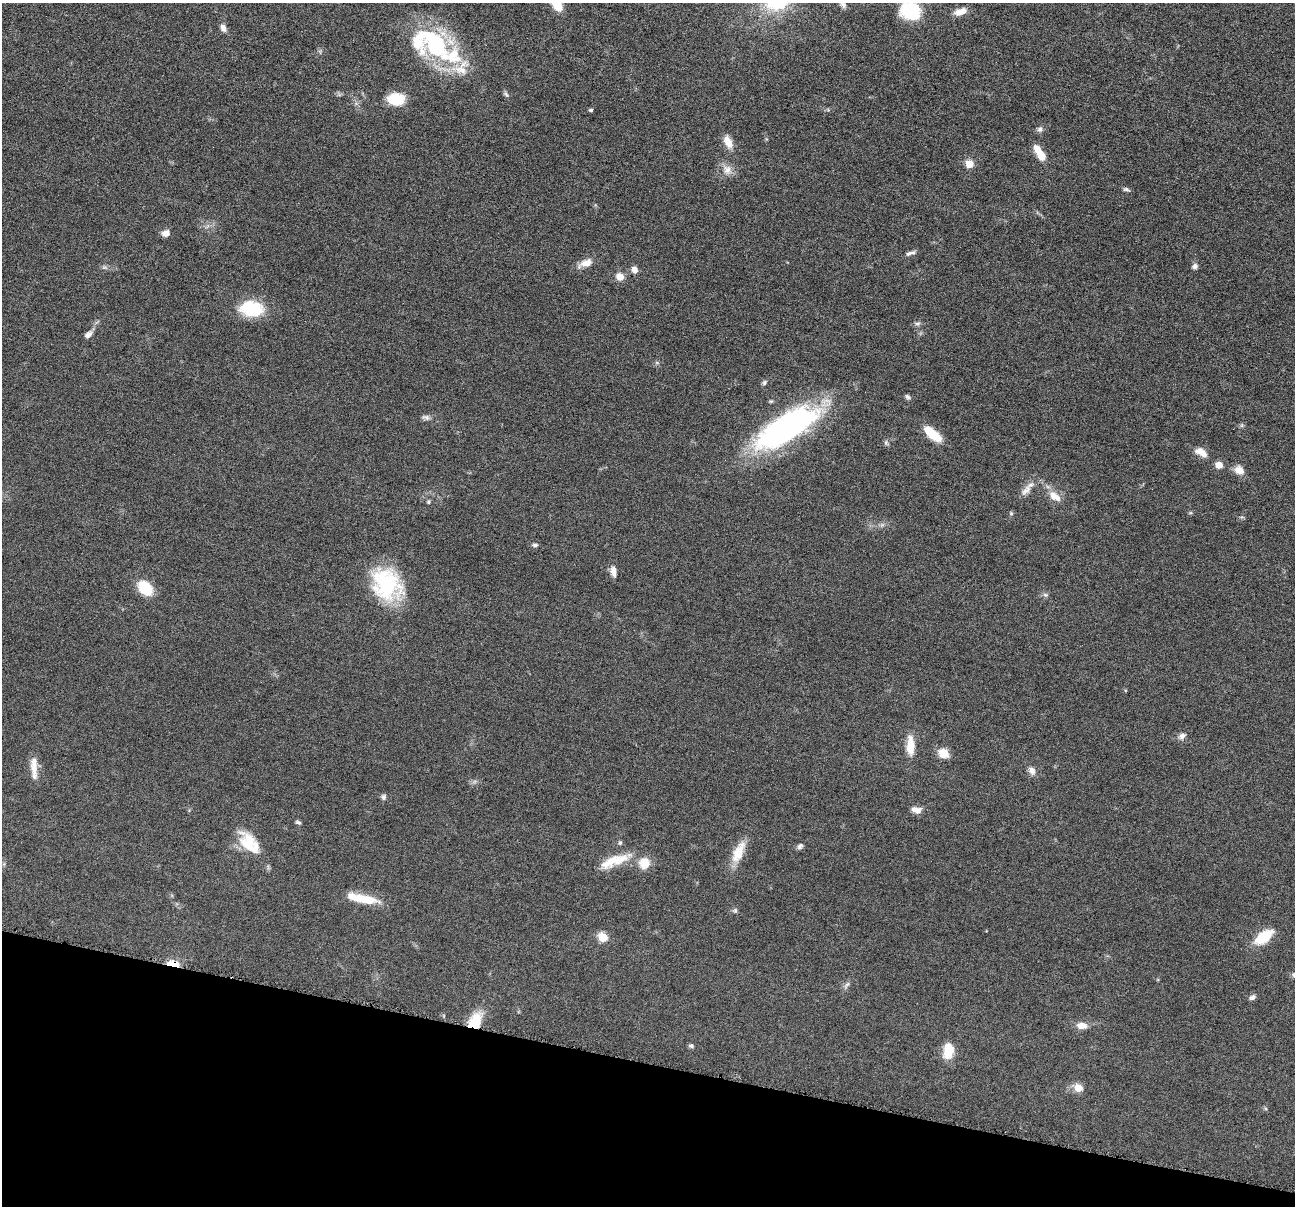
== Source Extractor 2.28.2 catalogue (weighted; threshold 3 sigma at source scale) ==
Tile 15 of 4 x 4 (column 3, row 4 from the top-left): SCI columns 2592-3884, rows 255-1458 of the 5184 x 5201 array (HDU 1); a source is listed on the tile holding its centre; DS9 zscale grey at full resolution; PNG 1297 x 1208 px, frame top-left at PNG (2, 3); no overlay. Shown black and unused: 12% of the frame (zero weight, under 4 of 8 exposures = <1% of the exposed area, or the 3 px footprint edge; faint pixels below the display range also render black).
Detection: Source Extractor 2.28.2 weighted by HDU 2 'WHT'; one run over the whole footprint, this tile lists its part. Background 0.036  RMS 0.0036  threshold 0.0148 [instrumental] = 3 sigma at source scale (4.09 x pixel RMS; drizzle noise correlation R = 1.36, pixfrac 0.8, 0.05/0.05 arcsec/px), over >= 5 px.
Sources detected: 78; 1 too faint to see at this stretch — not listed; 6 inside a brighter listed object's ellipse — not listed separately; the other 71 listed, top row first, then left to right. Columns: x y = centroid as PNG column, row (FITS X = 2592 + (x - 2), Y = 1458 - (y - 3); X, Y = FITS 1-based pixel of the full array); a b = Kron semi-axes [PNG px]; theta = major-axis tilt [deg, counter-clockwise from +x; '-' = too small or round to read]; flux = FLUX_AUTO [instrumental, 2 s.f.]
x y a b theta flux
910 11 18 15 -17 22
960 11 15 8 16 3.4
223 28 10 6 -63 1.9
435 45 37 32 -56 40
506 94 10 5 -50 0.77
396 99 13 9 -2 13
591 110 4 4 - 0.58
1040 129 8 7 - 1.1
728 142 16 9 -63 4.1
1040 153 18 7 -57 7
969 164 5 5 - 8.5
727 170 16 13 -54 3.5
1126 189 9 5 -22 0.77
166 233 9 7 19 2.3
909 253 8 6 32 0.95
585 263 20 9 24 3.4
1195 266 7 7 - 1.1
105 267 9 5 -19 0.85
634 270 8 7 - 1.7
620 276 9 8 - 2.9
252 309 27 17 -5 16
917 324 9 5 -9 0.88
88 334 11 6 36 1.6
764 383 7 5 53 0.7
908 397 8 6 -40 0.79
426 417 10 6 -11 1.1
1242 425 7 4 71 0.55
785 428 63 22 32 110
932 434 21 9 -39 9.1
886 443 8 6 -76 0.77
1201 452 16 9 -31 3.5
1219 465 7 6 - 3.5
1239 470 14 11 -37 2.9
1026 490 19 9 49 3
1054 496 18 10 -36 4.3
429 502 6 5 - 0.54
1011 513 6 5 - 0.48
1190 513 6 3 17 0.41
1241 517 8 3 5 0.49
535 545 8 4 5 0.81
613 571 13 7 -85 2.5
387 584 38 30 -54 30
145 588 13 9 -50 14
1045 595 8 5 -20 0.81
1182 736 11 8 35 1.6
910 746 25 10 -89 6.2
944 753 9 8 - 6.6
34 768 26 9 -88 4.4
1032 770 12 8 -61 1.9
383 797 7 7 - 0.94
916 810 13 8 -15 2.5
298 822 7 4 -21 0.67
249 843 35 18 -49 11
620 843 6 5 - 0.58
800 846 8 6 52 1
738 852 30 12 66 7.4
611 861 43 12 28 7.8
644 863 11 11 - 6
367 899 30 11 -15 7.7
735 911 7 6 - 0.72
603 937 5 5 - 16
1263 937 25 12 37 9.5
173 964 10 5 -13 13
1294 975 7 6 - 0.9
846 985 13 5 55 1.2
1252 997 9 6 26 1
475 1021 22 14 60 8.6
1082 1026 13 8 -3 3.1
691 1046 7 6 - 0.74
948 1051 16 11 79 8.1
1078 1088 6 6 - 7.9
Overlapping masked pixels (flux is a lower limit): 2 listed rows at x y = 173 964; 475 1021
Isophote crosses this tile's border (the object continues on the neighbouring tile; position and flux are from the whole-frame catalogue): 2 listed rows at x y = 910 11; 1294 975